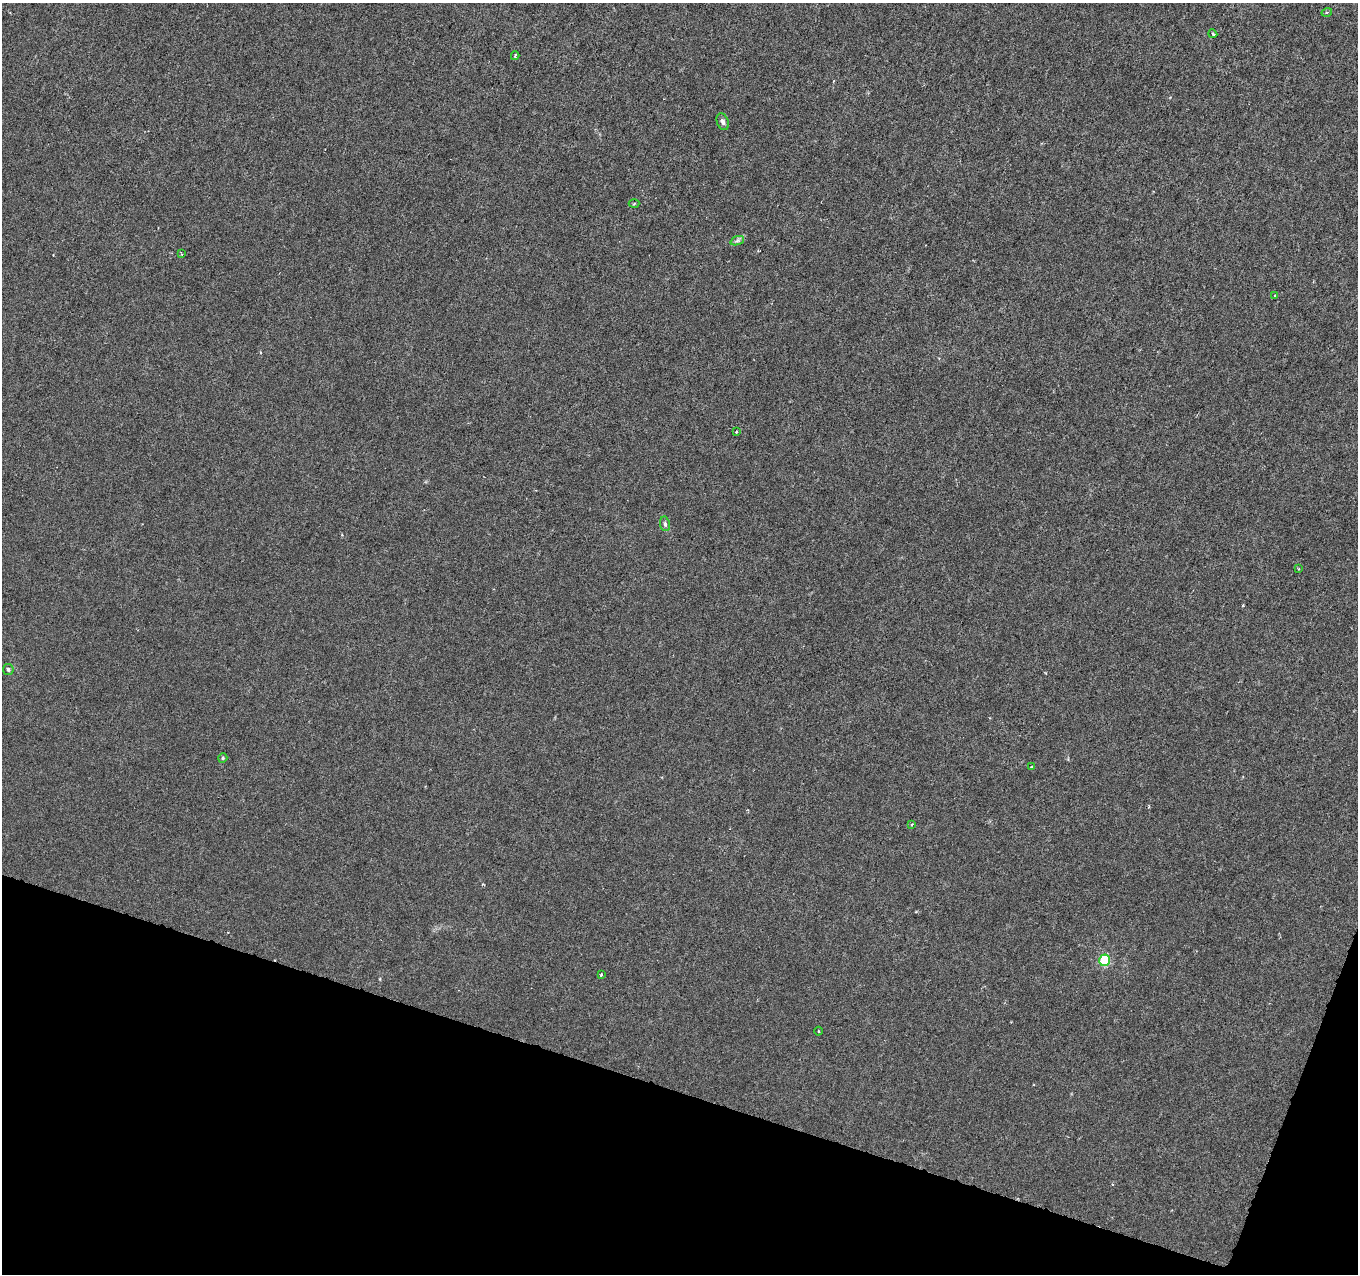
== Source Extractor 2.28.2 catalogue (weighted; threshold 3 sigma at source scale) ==
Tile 15 of 4 x 4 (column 3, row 4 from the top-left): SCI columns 2713-4068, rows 216-1487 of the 5432 x 5583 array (HDU 1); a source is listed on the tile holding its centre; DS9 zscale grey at full resolution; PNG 1360 x 1276 px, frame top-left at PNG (2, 3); each listed source drawn as its Kron ellipse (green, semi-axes under 4 px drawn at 4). Shown black and unused: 16% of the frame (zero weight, under 3 of 6 exposures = <1% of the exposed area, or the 3 px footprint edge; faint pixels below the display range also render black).
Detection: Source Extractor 2.28.2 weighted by HDU 2 'WHT'; one run over the whole footprint, this tile lists its part. Background -1.38e-05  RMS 0.0013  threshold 0.00512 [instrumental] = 3 sigma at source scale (4.09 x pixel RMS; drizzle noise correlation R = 1.36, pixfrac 0.8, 0.0396/0.0396 arcsec/px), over >= 5 px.
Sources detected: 18; all 18 listed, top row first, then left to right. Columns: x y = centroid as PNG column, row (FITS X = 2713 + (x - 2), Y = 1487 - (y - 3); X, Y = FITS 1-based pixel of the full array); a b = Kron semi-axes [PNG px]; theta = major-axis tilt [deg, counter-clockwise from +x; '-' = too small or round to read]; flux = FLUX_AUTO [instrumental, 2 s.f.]
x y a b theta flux
1327 12 5 3 - 0.12
1213 34 4 3 - 0.11
515 56 4 3 - 0.18
723 122 9 6 -70 0.34
634 204 5 3 - 0.13
737 241 7 4 19 0.27
181 254 3 2 - 0.13
1275 296 3 2 - 0.14
737 432 3 2 - 0.092
665 524 7 5 -80 0.27
1299 568 4 2 - 0.1
8 669 5 5 - 0.26
223 758 5 4 - 0.16
1032 767 4 3 - 0.15
912 824 4 3 - 0.11
1105 960 6 5 - 8.2
601 975 3 2 - 0.2
819 1031 4 3 - 0.099